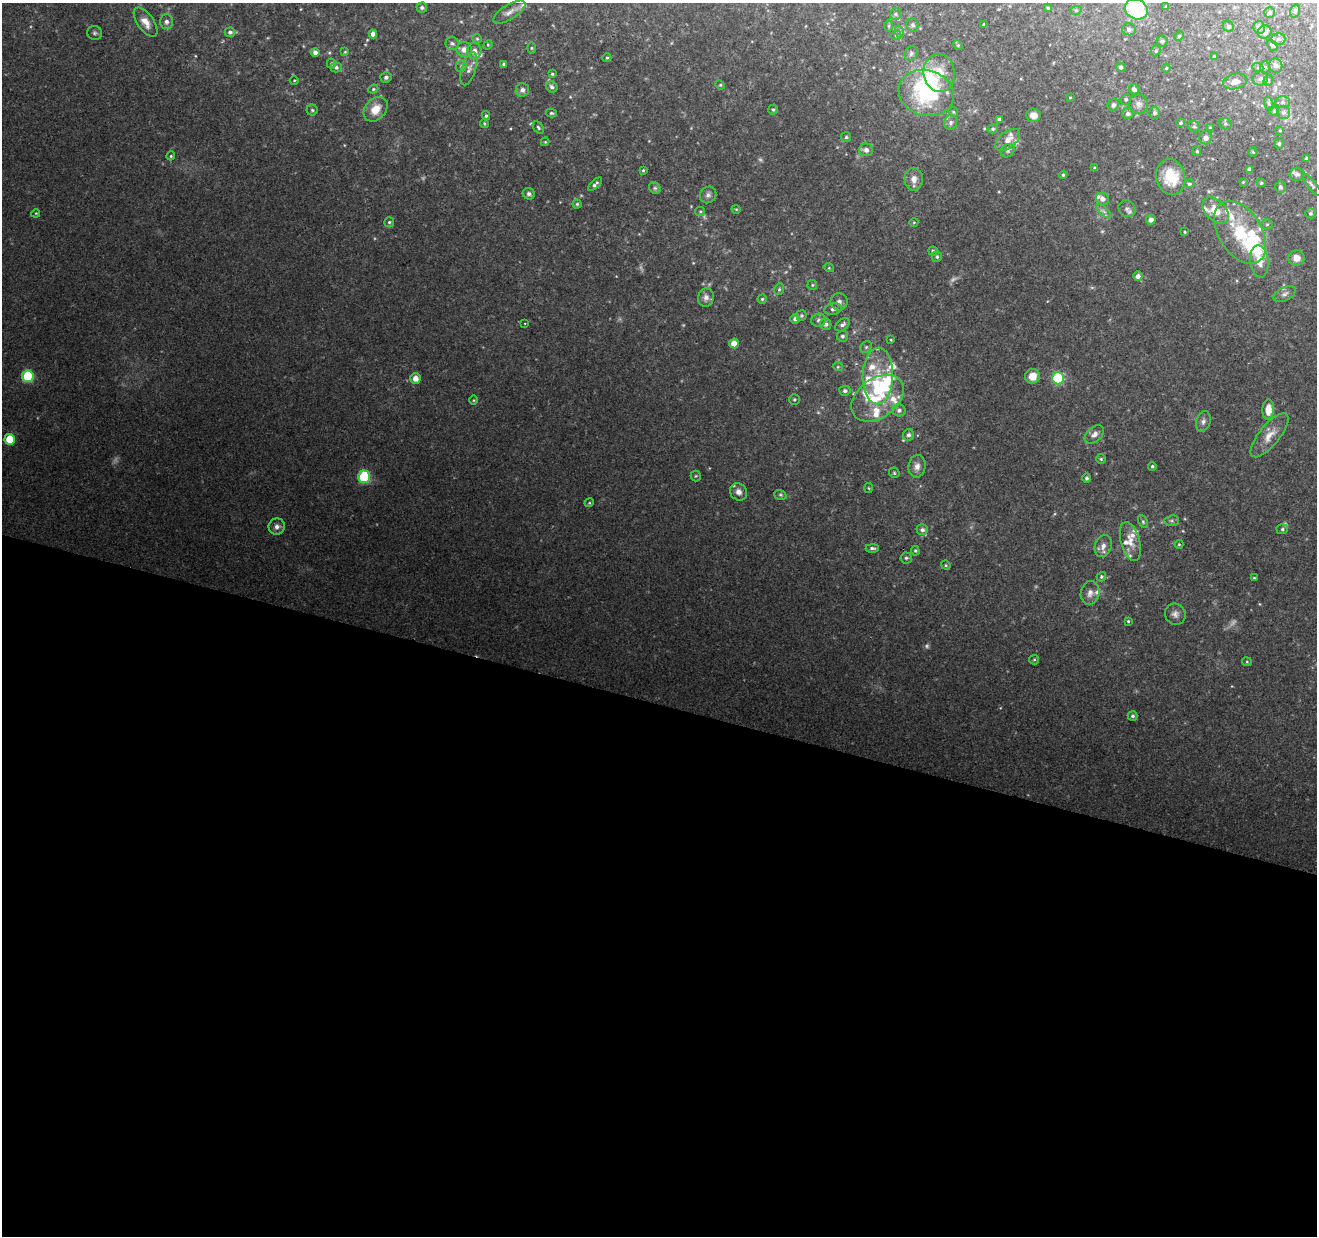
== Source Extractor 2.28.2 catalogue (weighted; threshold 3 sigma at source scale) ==
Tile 14 of 4 x 4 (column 2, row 4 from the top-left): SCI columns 1316-2630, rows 219-1452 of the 5268 x 5437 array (HDU 1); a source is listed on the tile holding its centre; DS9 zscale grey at full resolution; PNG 1319 x 1238 px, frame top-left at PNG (2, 3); each listed source drawn as its Kron ellipse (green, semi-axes under 4 px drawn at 4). Shown black and unused: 43% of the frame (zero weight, under 2 of 3 exposures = <1% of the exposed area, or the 3 px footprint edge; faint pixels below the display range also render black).
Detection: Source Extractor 2.28.2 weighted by HDU 2 'WHT'; one run over the whole footprint, this tile lists its part. Background 0.249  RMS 0.013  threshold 0.0578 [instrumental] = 3 sigma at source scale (4.5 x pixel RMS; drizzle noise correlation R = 1.50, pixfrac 1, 0.0396/0.0396 arcsec/px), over >= 5 px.
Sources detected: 245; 9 too faint to see at this stretch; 4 inside a brighter object's white glare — neither listed nor drawn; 29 inside a brighter listed object's ellipse — not listed separately; the other 203 listed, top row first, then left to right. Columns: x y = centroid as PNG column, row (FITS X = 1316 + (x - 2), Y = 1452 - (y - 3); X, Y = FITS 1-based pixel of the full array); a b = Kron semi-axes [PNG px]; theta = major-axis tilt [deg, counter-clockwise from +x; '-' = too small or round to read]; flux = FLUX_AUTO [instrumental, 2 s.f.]
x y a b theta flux
1166 7 4 3 - 0.97
422 8 5 5 - 2.9
1048 8 3 3 - 1.3
1136 9 12 9 -25 86
1076 10 6 3 18 1.5
1295 11 7 4 72 2.3
509 12 18 7 32 8.9
1270 12 5 5 - 2.2
895 14 6 5 - 2.6
146 22 17 8 -55 12
166 22 7 6 - 4.1
984 24 4 3 - 1.4
913 25 7 6 - 2.8
889 26 6 4 -90 1.9
1228 26 6 5 - 2.2
1259 27 6 6 - 6.6
1129 29 7 6 - 3.4
230 32 5 5 - 3.8
900 32 6 4 -72 2.1
1265 32 7 6 - 6.7
94 33 7 6 - 3
373 34 4 4 - 7.3
896 35 5 4 - 1.6
1179 36 5 4 - 1.5
477 39 5 4 - 1.7
1278 39 7 6 - 3.3
1162 41 5 5 - 2
452 43 7 6 - 3.3
488 45 5 4 - 1.5
958 45 5 4 - 1.5
1272 45 6 4 -51 2.8
531 48 6 4 90 1.8
464 49 7 7 - 8.6
474 51 8 7 - 8.8
1156 51 5 4 - 1.9
315 52 4 4 - 5.9
345 52 4 4 - 1.2
911 53 7 6 - 2.9
1214 57 3 3 - 1.5
607 58 4 3 - 1.5
331 63 5 4 - 1.9
504 64 4 3 - 2.3
1276 65 7 6 - 5.9
461 66 6 5 - 2.2
336 67 5 5 - 3.2
1121 67 4 4 - 3
1265 67 6 5 - 2.4
1166 68 4 4 - 1.5
1258 68 5 3 - 1.5
469 69 17 7 71 8.6
939 73 19 15 -83 28
552 74 3 3 - 1.4
386 77 6 5 - 3.6
1260 79 8 7 - 4.7
294 80 4 3 - 1.2
1268 80 5 4 - 2.1
1235 81 12 7 13 8.2
720 85 5 4 - 1.6
552 87 6 5 - 3.9
373 89 5 4 - 1.7
1134 89 5 5 - 4.7
522 90 7 7 - 5.8
926 93 28 23 -17 120
1070 97 4 3 - 1.2
1126 99 5 5 - 2.7
1283 102 7 6 - 3.6
1269 103 7 4 -71 2.4
1138 104 9 9 - 6.9
1113 105 6 5 - 4.6
376 109 14 10 48 18
312 110 5 5 - 2.2
773 110 5 4 - 2.2
1274 111 5 4 - 1.6
953 112 5 4 - 1.9
551 113 5 4 - 2
1154 113 6 5 - 3.2
1283 113 6 6 - 3.6
1128 114 6 5 - 3.7
1033 115 7 6 - 8.7
486 116 4 4 - 2.1
999 119 3 3 - 3
484 123 4 3 - 1.3
951 123 7 6 - 3.5
1181 123 4 4 - 2.6
1225 124 6 5 - 2.2
1194 127 6 5 - 2.4
1210 127 3 3 - 1.3
538 128 7 4 -52 2.2
993 129 5 4 - 2.1
1280 130 4 3 - 1
846 137 5 5 - 2.1
1206 138 7 6 - 4.2
1008 140 15 8 39 12
545 142 4 4 - 1.1
1279 143 5 4 - 2.6
866 150 7 6 - 5.8
1008 151 7 6 - 2.8
1197 151 4 4 - 2.1
1253 152 4 4 - 1.1
171 156 4 4 - 1.5
1306 158 3 3 - 2.5
1095 168 4 3 - 2.6
1249 169 4 4 - 4.4
643 170 4 3 - 1.4
1297 174 7 6 - 5
1063 175 4 4 - 1.7
1171 177 18 14 -77 41
914 179 11 9 90 9
1243 182 4 3 - 1
1261 183 4 3 - 1.7
595 184 8 3 44 3.4
1189 184 5 4 - 2
1312 185 14 4 -51 3.4
1280 187 6 5 - 4.2
655 188 6 5 - 2.4
529 194 6 5 - 3.4
708 195 9 8 - 4.9
1102 199 6 6 - 5.9
577 204 4 4 - 1.8
736 209 4 3 - 1.1
1127 209 9 8 - 4.7
1216 210 16 10 -47 19
700 211 5 4 - 1.6
1104 211 9 3 -45 2.8
36 213 4 3 - 1.2
1310 213 5 5 - 2.5
1151 220 5 5 - 5.3
389 222 5 5 - 1.9
914 222 4 3 - 0.99
1267 224 5 5 - 2.3
1185 232 3 3 - 1.3
1240 232 34 21 -57 68
933 251 4 4 - 2.1
937 257 5 5 - 2.2
1296 258 8 8 - 10
1259 261 16 9 -84 13
829 268 5 3 - 1.3
1138 276 5 4 - 6.7
812 285 5 4 - 1.7
779 289 6 4 67 2
1285 294 12 6 27 5.4
706 297 9 8 - 7.3
762 299 4 4 - 1.8
839 302 8 8 - 5.4
833 309 8 5 10 4.2
801 315 5 5 - 2.2
795 319 5 4 - 4.7
818 320 7 6 - 3.5
525 323 3 2 - 0.93
826 324 6 5 - 4.4
842 325 8 5 37 4.2
842 336 5 5 - 2.9
891 340 3 3 - 1.2
734 343 5 5 - 16
866 347 6 5 - 2.4
838 367 5 3 - 1.3
28 376 6 5 - 88
878 376 28 15 89 42
1032 376 7 7 - 16
415 378 5 5 - 10
1058 378 6 6 - 110
845 391 5 5 - 3.6
877 398 29 19 37 55
474 400 5 3 - 1.2
794 400 5 5 - 2.1
1268 409 10 6 87 15
899 410 6 6 - 4.4
1203 421 10 7 73 5
1094 434 11 7 41 7.3
908 435 6 5 - 4.1
1270 435 27 10 51 18
10 439 5 5 - 40
1101 459 5 5 - 1.8
917 466 11 8 84 8.6
1152 466 4 4 - 2.2
894 473 6 4 -47 1.8
696 476 5 5 - 1.7
364 477 6 6 - 110
1087 478 5 4 - 3
869 488 5 3 - 1.1
739 492 9 8 - 7.8
780 495 6 4 -20 2.1
589 503 4 3 - 1.2
1172 521 7 5 6 2.9
1143 522 7 4 -64 2.2
277 527 8 8 - 6.6
1282 529 5 5 - 2.3
922 530 6 5 - 4.1
1130 542 20 9 -75 15
1179 544 4 4 - 1.3
1103 546 11 8 68 8.3
872 548 6 4 0 3
915 551 5 4 - 1.7
906 558 5 5 - 2.4
946 565 5 4 - 1.6
1101 577 5 4 - 2.2
1254 578 3 3 - 1.2
1090 593 12 9 80 8.4
1175 614 11 10 - 6.7
1128 621 4 3 - 1.5
1034 660 5 4 - 1.8
1247 662 5 4 - 1.4
1133 716 5 4 - 2.5
Isophote crosses this tile's border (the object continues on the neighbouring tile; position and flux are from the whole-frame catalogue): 1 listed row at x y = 1136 9